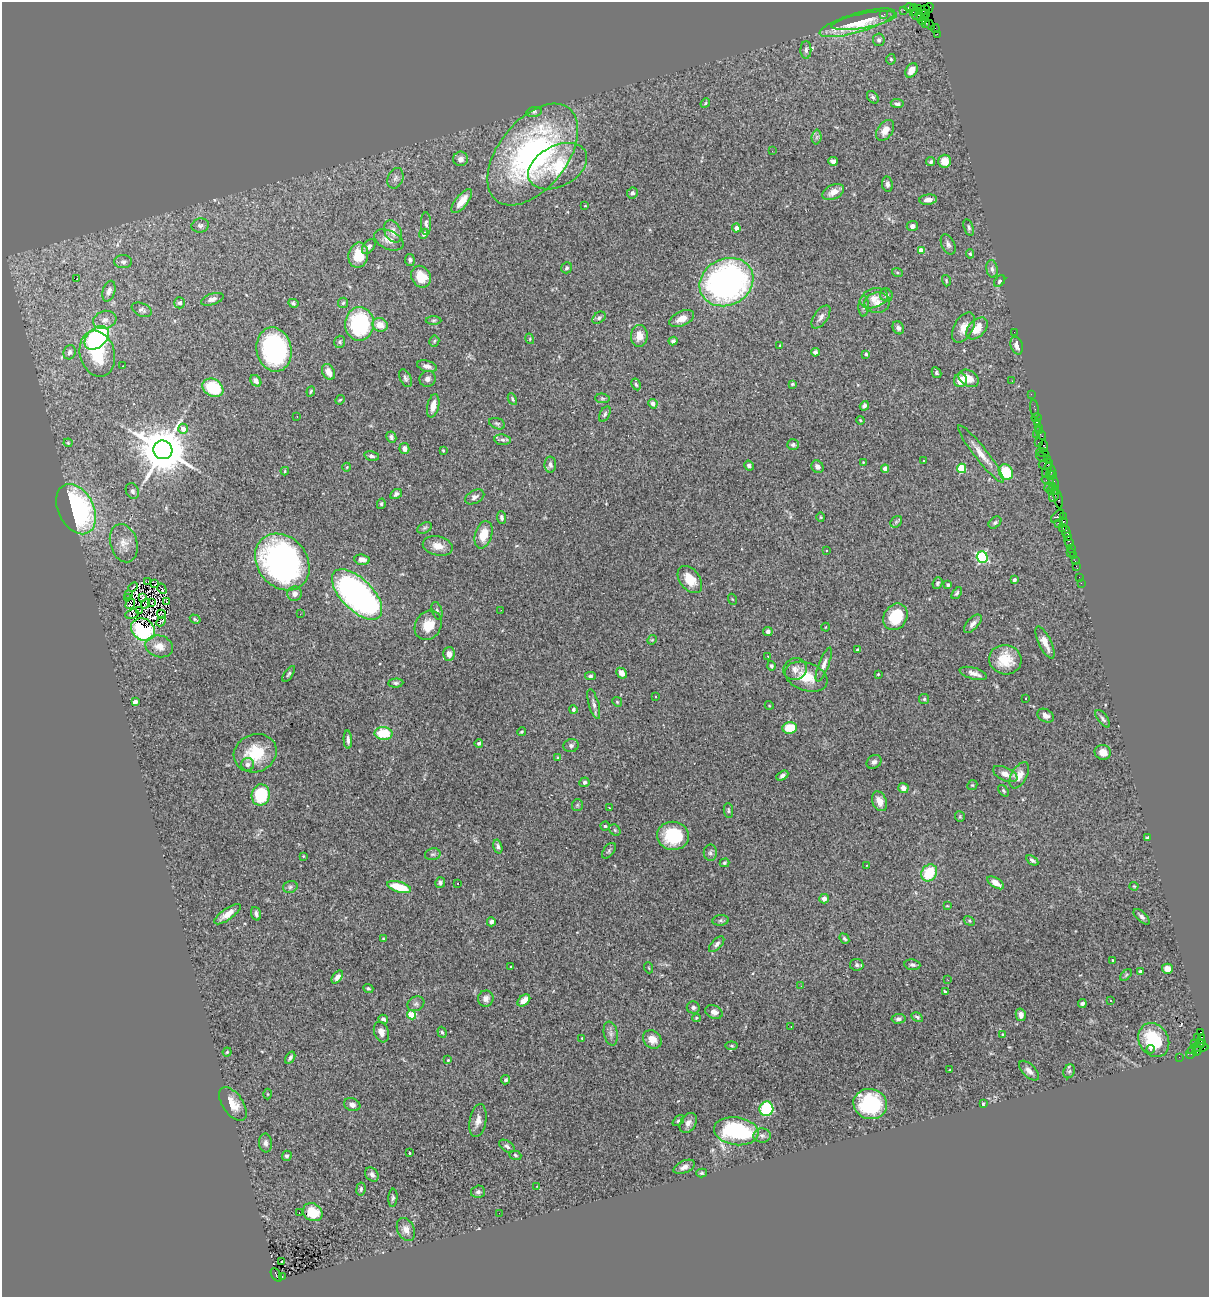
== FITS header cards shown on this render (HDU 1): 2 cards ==
NAXIS1  =                 1207
NAXIS2  =                 1295

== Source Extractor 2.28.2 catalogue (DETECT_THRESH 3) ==
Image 1207 x 1295 px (HDU 1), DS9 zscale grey, 1 PNG px = 1 image px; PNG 1211 x 1299 px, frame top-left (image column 1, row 1295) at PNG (2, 2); each listed source drawn as its Kron ellipse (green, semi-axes under 4 px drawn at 4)
Background 3.01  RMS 0.085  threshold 0.254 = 3 sigma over >= 5 px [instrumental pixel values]
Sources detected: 402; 7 with non-positive FLUX_AUTO (blend fragments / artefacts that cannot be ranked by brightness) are neither listed nor drawn; the other 395 listed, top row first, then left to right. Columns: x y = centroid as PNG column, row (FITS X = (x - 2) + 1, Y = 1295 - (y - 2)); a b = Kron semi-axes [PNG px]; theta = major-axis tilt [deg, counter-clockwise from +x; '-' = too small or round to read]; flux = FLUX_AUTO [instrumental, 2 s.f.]
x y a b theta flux
909 8 4 3 - 430
918 8 2 2 - 100
929 8 5 2 - 120
904 10 2 2 - 73
913 10 6 2 78 370
924 10 6 3 35 200
925 13 4 3 - 270
884 14 3 2 - 69
917 14 6 5 - 1300
920 17 4 2 - 460
923 19 6 4 54 870
864 21 33 7 10 75
857 23 39 9 16 170
926 23 3 2 - 97
930 25 5 2 - 190
935 29 4 2 - 180
937 34 2 2 - 55
879 40 6 6 - 14
806 50 9 5 89 16
891 59 5 4 - 9.2
911 70 8 5 56 61
873 97 7 5 -52 13
705 103 5 4 - 6.5
897 104 6 4 -7 18
534 112 7 5 10 10
885 130 11 7 55 51
816 137 7 5 88 14
772 151 2 2 - 110
533 154 59 34 52 1700
460 159 7 7 - 28
833 161 5 4 - 23
945 161 6 6 - 73
931 162 4 4 - 11
558 166 31 20 28 260
395 178 10 7 69 25
887 184 8 5 -82 21
833 192 11 7 28 46
632 193 5 5 - 14
928 200 9 5 6 32
462 201 14 6 51 72
585 206 2 2 - 3.9
426 224 11 5 -89 16
200 225 9 7 12 17
912 226 5 5 - 22
969 227 8 4 -71 13
736 228 4 4 - 39
393 231 12 8 -62 43
424 234 5 4 - 13
389 240 16 9 -24 43
948 244 11 6 -63 21
369 247 8 5 51 19
921 250 4 3 - 40
970 254 5 4 - 8
358 255 12 10 78 120
410 260 6 5 - 13
123 262 9 6 -2 19
567 268 6 5 - 9.6
992 269 9 5 -81 18
897 272 5 3 - 6.9
421 277 11 9 -59 100
77 279 3 2 - 5.9
946 281 6 3 -72 6.6
1000 281 6 4 48 12
726 282 28 23 27 1900
109 291 11 6 72 33
886 295 7 6 - 19
874 298 14 9 20 53
212 299 12 5 18 26
179 303 5 5 - 23
293 303 5 4 - 9.2
343 303 5 5 - 8.6
877 303 13 10 8 53
864 306 10 5 89 18
142 310 10 6 -24 17
821 317 13 7 55 25
599 318 7 5 37 12
682 318 13 7 25 54
105 320 12 9 16 35
433 320 8 3 1 8.5
359 324 17 14 89 520
380 325 8 7 - 66
898 328 7 5 -61 17
963 328 17 9 61 53
977 328 13 8 46 82
1014 332 2 2 - 30
639 336 11 8 89 53
97 338 14 9 43 710
530 339 5 3 - 5.8
434 341 5 5 - 8.3
673 341 4 4 - 13
340 342 6 5 - 14
780 346 4 3 - 6
1017 346 9 6 -74 33
274 350 22 17 -79 840
70 352 7 6 - 18
815 352 4 4 - 14
97 354 23 17 -75 220
866 354 4 3 - 8.5
122 366 3 2 - 6.9
427 366 10 5 -15 25
328 372 8 6 -63 57
936 373 6 4 -61 9.6
405 378 9 5 -65 13
969 378 11 7 -31 66
428 379 8 8 - 20
960 380 7 6 - 70
256 381 6 5 - 24
1012 381 3 2 - 6.7
636 384 6 4 -62 7.9
792 384 3 3 - 6.6
213 388 11 8 -31 250
311 391 5 3 - 7.8
1031 394 2 2 - 67
602 398 7 4 -6 9.4
512 399 6 3 -61 9
340 400 5 4 - 6.1
653 404 5 4 - 23
433 406 12 6 77 60
864 406 5 4 - 16
1035 409 9 3 -80 280
605 414 8 5 61 12
297 416 2 2 - 3.1
1036 418 5 3 - 350
860 420 4 3 - 4.3
1037 422 4 2 - 260
497 424 8 5 -20 12
1038 427 3 2 - 190
183 429 5 5 - 44
1039 430 3 3 - 190
1036 435 4 3 - 190
1041 435 5 3 - 290
391 437 6 5 - 15
503 440 8 5 -7 16
1038 442 3 3 - 410
68 443 4 4 - 5.6
793 445 6 5 - 12
1044 446 5 3 - 290
404 449 5 5 - 31
163 450 9 9 - 31000
443 451 4 3 - 6
1042 452 6 2 -19 480
981 454 36 6 -52 81
372 456 8 4 -13 14
1042 457 6 3 -24 210
1047 459 4 2 - 190
923 461 3 3 - 13
863 462 3 3 - 4.9
1046 464 7 5 17 1100
550 465 8 6 -88 20
749 466 5 4 - 18
347 467 4 3 - 4.3
817 467 6 5 - 28
962 468 4 4 - 250
885 469 4 4 - 35
1047 470 8 4 69 1100
285 471 4 4 - 5.7
1006 472 8 6 -58 200
1051 472 6 3 62 300
1051 475 5 3 - 620
1048 481 6 2 -18 300
1054 482 6 3 -67 710
1052 486 4 3 - 560
1049 487 5 3 - 970
1053 490 6 5 - 800
132 491 8 6 -65 20
396 494 6 4 31 14
1054 496 6 3 59 660
475 497 10 6 27 20
1058 499 10 3 -77 670
381 504 5 4 - 8.9
76 509 27 18 -64 1100
1058 516 8 3 42 1400
1063 516 4 2 - 270
501 517 6 4 -86 16
821 517 4 4 - 6
1063 521 3 3 - 310
896 522 6 5 - 10
995 523 7 5 39 11
1058 523 2 2 - 120
1063 527 4 2 - 510
424 528 8 5 27 11
1066 531 6 4 -74 590
483 535 14 8 74 100
1068 537 3 2 - 200
1069 542 6 3 -71 420
124 543 19 13 -74 74
438 546 15 9 -13 60
1071 548 2 2 - 38
826 550 3 3 - 18
1070 552 2 2 - 47
1073 555 3 2 - 190
982 557 5 5 - 680
362 560 7 5 -6 29
1075 561 2 2 - 42
282 562 30 25 -50 1700
1076 566 4 2 - 120
1079 577 2 2 - 37
690 579 15 10 -52 95
1014 580 3 3 - 22
147 581 4 2 - 4.7
937 583 6 5 - 10
1081 583 2 2 - 22
155 584 3 2 - 5.4
948 585 3 3 - 13
133 587 5 2 - 10
162 589 5 3 - 6.7
957 593 7 4 52 12
295 594 7 7 - 31
357 594 32 15 -45 2100
129 595 3 2 - 6.4
127 597 3 2 - 1
143 598 3 3 - 2.5
732 599 5 3 - 4.6
152 602 3 2 - 6.4
167 602 3 2 - 3.1
130 604 5 2 - 3.1
145 604 5 2 - 7.8
139 610 2 2 - 6.9
501 610 2 2 - 2.5
437 611 9 5 -71 13
132 614 7 4 11 2.8
162 614 5 3 - 1.6
300 614 2 2 - 18
895 617 14 11 58 200
195 619 5 3 - 7.2
161 621 5 3 - 8
973 624 11 5 46 25
428 625 15 12 57 97
825 627 4 3 - 3.9
143 629 12 10 -34 440
768 631 5 4 - 16
652 640 5 4 - 5.6
1045 643 18 6 -64 57
159 646 14 10 -15 61
857 649 3 2 - 6.1
449 654 7 6 - 37
768 656 3 2 - 6.2
1005 660 16 14 -13 130
824 665 18 5 69 33
771 666 5 4 - 11
795 669 12 11 - 43
622 673 6 4 -43 37
973 673 14 5 -16 31
289 674 9 4 56 10
878 674 4 3 - 4.6
590 676 5 4 - 11
806 677 22 14 -19 140
396 683 7 4 4 13
656 696 2 2 - 5.5
1025 698 3 3 - 15
924 699 5 5 - 8.3
135 702 4 3 - 41
617 702 5 4 - 7.2
594 704 15 5 -74 24
769 705 4 3 - 4.2
573 709 4 4 - 12
1046 716 9 6 -30 24
1103 719 10 5 -53 16
790 728 7 6 - 130
521 732 4 3 - 7
384 733 9 6 -3 190
348 740 9 3 -87 18
479 743 4 4 - 11
571 745 8 6 16 15
1103 752 8 7 - 50
255 753 22 19 23 220
558 758 4 3 - 5.6
874 762 8 6 35 18
248 764 6 6 - 22
1005 774 13 6 -25 40
1019 775 14 7 61 61
782 776 6 4 29 15
584 782 5 4 - 13
972 785 5 4 - 6.9
903 788 5 5 - 32
1004 791 7 4 -50 8.1
261 795 11 9 78 310
879 801 10 7 -68 56
577 805 6 5 - 8.7
609 808 3 2 - 38
728 810 7 4 -84 9.2
960 816 5 5 - 7
605 826 4 4 - 7.7
615 830 6 5 - 9.4
673 836 16 14 -7 270
1147 838 4 3 - 8.7
498 846 7 4 -75 16
609 851 9 5 53 11
710 853 8 6 89 16
433 854 8 5 13 12
303 856 3 3 - 4.4
1032 860 7 4 -35 12
724 863 5 4 - 9.2
867 865 4 2 - 3.4
929 873 9 7 58 210
440 883 5 5 - 13
458 883 3 2 - 10
996 883 9 4 -33 38
1134 886 4 4 - 5.5
290 887 7 5 16 15
399 887 12 5 -17 160
824 899 5 5 - 36
947 906 4 2 - 4.1
227 914 15 5 35 48
256 914 7 4 -72 19
1142 917 10 5 -44 19
721 920 8 5 6 12
969 921 6 4 -31 7.6
491 922 4 4 - 19
383 939 3 3 - 4.7
844 939 5 4 - 10
717 944 10 5 46 18
1113 961 3 2 - 8.3
857 965 7 6 - 14
912 965 8 5 -7 14
511 967 3 2 - 5.5
649 968 5 3 - 5.6
1167 969 5 5 - 54
1140 972 4 3 - 26
1126 975 7 4 45 8.2
337 977 7 4 52 24
948 980 3 2 - 7.6
801 986 2 2 - 11
368 988 5 4 - 9.5
945 992 3 3 - 8
486 999 8 7 - 27
524 1000 7 5 39 59
1111 1000 3 2 - 9.7
416 1004 9 7 28 16
1082 1004 4 3 - 11
693 1007 6 6 - 14
714 1012 9 6 -21 34
412 1015 4 4 - 230
1021 1015 6 5 - 29
917 1017 6 4 -30 11
696 1018 4 4 - 6.9
383 1019 5 3 - 13
898 1019 7 4 5 16
791 1026 3 3 - 4.6
381 1032 10 7 -70 38
442 1032 5 4 - 10
1201 1032 3 3 - 1900
611 1033 12 7 -79 24
1003 1034 3 2 - 4
1197 1037 2 2 - 51
1202 1037 3 2 - 86
582 1038 3 3 - 4.1
652 1039 10 8 -42 54
1154 1040 18 14 -59 260
1194 1043 3 2 - 180
1199 1043 4 3 - 320
732 1046 6 4 -7 7.6
1197 1047 10 3 33 780
1200 1048 8 4 2 850
1151 1049 4 2 - 8.1
1197 1051 5 4 - 940
227 1052 4 4 - 7.1
1191 1053 6 4 56 580
1179 1057 2 2 - 49
290 1058 6 4 57 13
448 1060 3 2 - 4.4
950 1070 2 2 - 5.1
1029 1071 12 6 -45 29
1069 1071 7 5 66 13
506 1080 5 4 - 11
268 1094 5 3 - 4.9
233 1104 19 10 -55 72
870 1104 17 15 -15 470
983 1104 3 2 - 5.7
352 1105 8 6 -22 23
766 1109 7 7 - 390
478 1120 17 8 80 42
678 1121 7 3 41 8.7
688 1123 11 7 57 34
736 1131 22 14 -8 680
762 1136 8 7 - 22
266 1143 9 6 -87 20
507 1146 9 5 -33 15
409 1153 3 2 - 5.7
515 1155 6 4 -20 9.4
287 1156 5 5 - 15
684 1167 11 6 24 28
702 1173 5 4 - 7.8
372 1174 8 6 -49 23
537 1186 3 2 - 3.4
361 1189 7 4 81 13
478 1192 7 6 - 16
393 1198 9 4 86 13
299 1212 2 2 - 6
313 1212 10 8 -32 130
499 1213 2 2 - 13
406 1229 12 8 -64 41
281 1262 3 2 - 9.3
276 1275 7 4 -55 1500
282 1277 3 2 - 610
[7 non-positive-flux detections neither listed nor drawn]